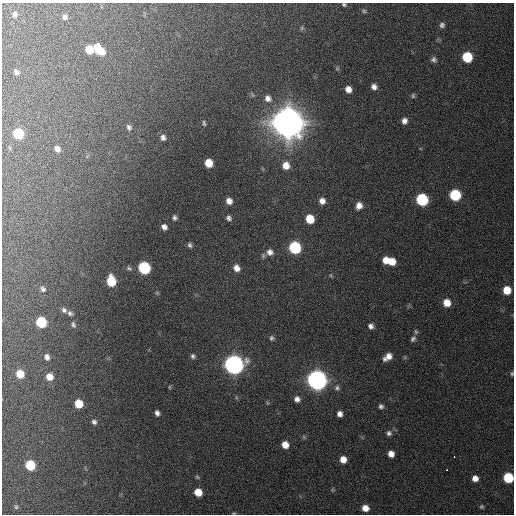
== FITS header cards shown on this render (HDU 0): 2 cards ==
NAXIS1  =                  512 / Axis length
NAXIS2  =                  512 / Axis length

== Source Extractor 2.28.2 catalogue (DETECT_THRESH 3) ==
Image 512 x 512 px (HDU 0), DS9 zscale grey, 1 PNG px = 1 image px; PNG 516 x 516 px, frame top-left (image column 1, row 512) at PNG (2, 3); no overlay
Background 457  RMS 13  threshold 37.9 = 3 sigma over >= 5 px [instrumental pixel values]
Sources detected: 90; all 90 listed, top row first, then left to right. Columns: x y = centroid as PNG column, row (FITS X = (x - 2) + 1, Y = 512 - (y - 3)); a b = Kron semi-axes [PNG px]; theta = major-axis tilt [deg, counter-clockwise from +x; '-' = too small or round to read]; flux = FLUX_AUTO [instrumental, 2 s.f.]
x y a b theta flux
344 5 6 5 - 1.7e+03
364 11 7 5 -28 1.6e+03
14 14 10 8 83 4.6e+03
65 17 7 6 - 2.5e+03
442 25 6 5 - 2.4e+03
302 28 7 5 70 1.4e+03
97 47 8 6 -83 1.0e+04
89 49 9 7 -13 1.6e+04
101 52 7 7 - 9.8e+03
467 57 7 7 - 4.1e+04
434 60 7 6 - 2.5e+03
337 69 6 5 - 1.4e+03
16 72 5 4 - 2.3e+03
374 87 7 6 - 4.2e+03
348 89 6 6 - 6.2e+03
413 96 7 5 88 1.5e+03
268 98 10 9 - 5.0e+03
404 121 7 6 - 4.2e+03
204 123 7 4 -75 1.5e+03
288 123 11 10 - 3.3e+06
129 127 8 6 -68 2.8e+03
18 134 7 7 - 4.3e+04
163 137 7 6 - 3.3e+03
57 149 7 6 - 4.4e+03
209 163 7 6 - 1.6e+04
286 165 8 8 - 8.9e+03
455 195 7 7 - 5.9e+04
422 200 8 7 - 8.3e+04
229 201 6 6 - 5.6e+03
322 201 7 6 - 5.1e+03
359 206 8 7 - 6.3e+03
174 217 6 5 - 2.4e+03
229 218 7 6 - 2.7e+03
310 219 7 6 - 2.0e+04
164 227 7 6 - 3.9e+03
190 245 7 5 -49 2.3e+03
295 248 8 7 - 8.8e+04
270 252 10 9 - 5.5e+03
386 260 7 6 - 8.7e+03
391 262 8 7 - 1.2e+04
129 268 8 6 -21 2.0e+03
144 268 8 7 - 9.1e+04
236 268 7 6 - 6.4e+03
331 275 6 4 -59 1.0e+03
111 281 8 6 -82 2.8e+04
43 289 8 6 -53 2.5e+03
507 290 7 6 - 1.7e+04
447 303 8 7 - 1.2e+04
64 310 8 6 -45 2.7e+03
70 313 7 5 -41 2.2e+03
41 322 7 7 - 4.9e+04
73 325 8 5 -72 2.0e+03
371 326 6 5 - 3.4e+03
416 332 7 5 -89 1.5e+03
272 338 7 6 - 2.2e+03
413 339 8 6 51 2.4e+03
193 356 6 5 - 2.1e+03
47 357 7 6 - 3.4e+03
388 357 10 6 37 7.3e+03
234 364 8 8 - 7.0e+05
512 373 5 4 - 1.3e+03
20 374 6 6 - 1.5e+04
49 377 7 6 - 9.1e+03
317 380 8 8 - 8.1e+05
169 387 5 3 - 8.3e+02
337 388 8 7 - 3.0e+03
236 397 6 3 -71 9.6e+02
297 399 7 7 - 4.1e+03
78 404 7 6 - 1.8e+04
381 406 6 5 - 2.3e+03
157 413 5 4 - 3.1e+03
340 414 6 5 - 4.2e+03
94 422 6 5 - 2.3e+03
389 433 7 7 - 2.7e+03
304 437 7 4 -45 1.2e+03
285 445 6 6 - 9.6e+03
391 454 6 5 - 6.5e+03
454 456 3 2 - 2.2e+03
343 459 6 6 - 8.5e+03
30 465 7 6 - 3.8e+04
447 470 2 2 - 3.5e+03
197 477 6 5 - 1.2e+03
475 478 6 5 - 6.4e+03
508 478 7 6 - 4.5e+04
332 490 6 4 73 9.8e+02
198 492 6 6 - 1.5e+04
16 507 6 6 - 1.4e+03
481 507 5 5 - 1.4e+03
365 508 6 5 - 8.3e+03
234 513 5 3 - 8.7e+02
At the frame edge (FLAGS 8, measured only in part): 4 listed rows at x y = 344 5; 512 373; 508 478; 234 513